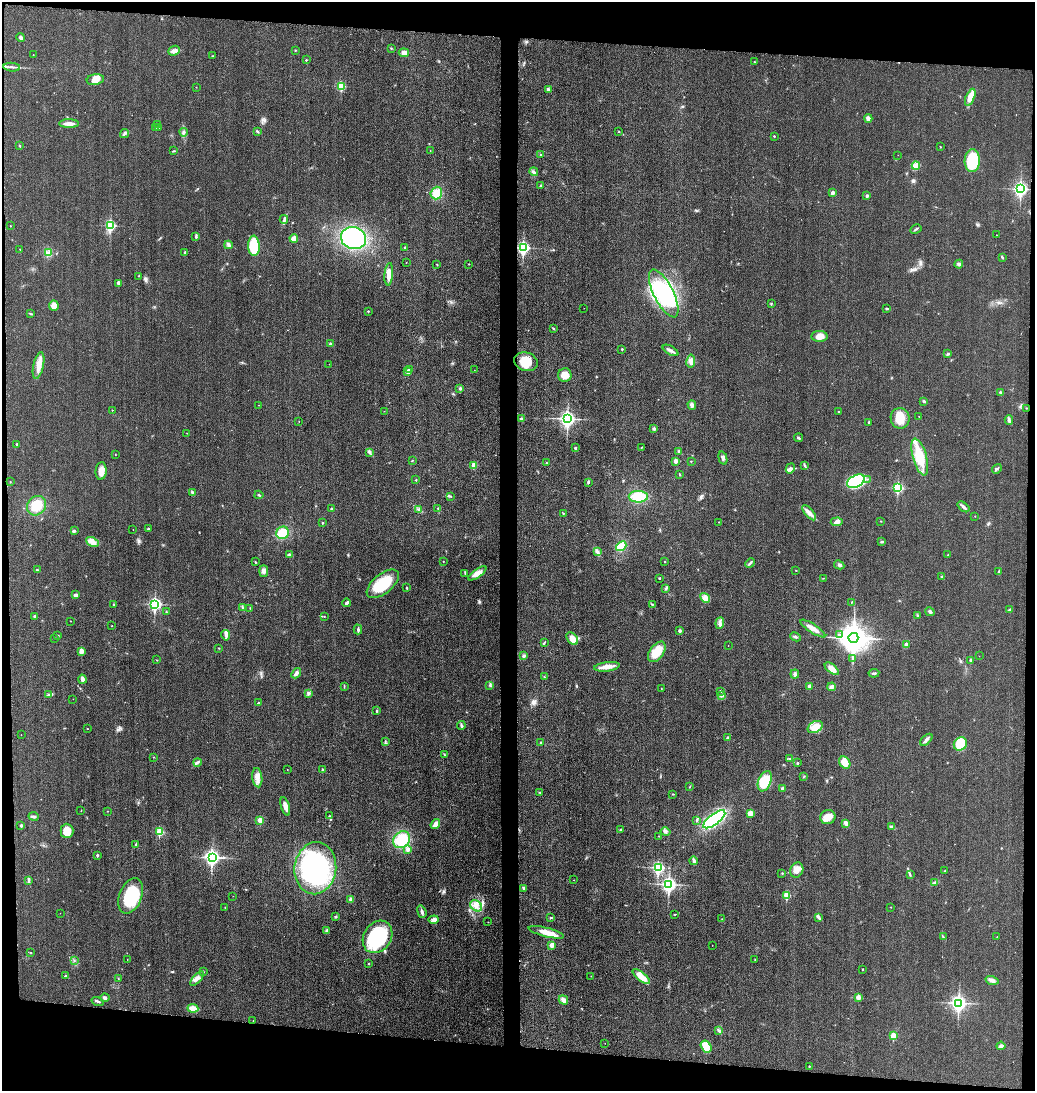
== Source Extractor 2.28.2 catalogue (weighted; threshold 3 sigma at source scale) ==
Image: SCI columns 157-4287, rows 20-4372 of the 4402 x 4385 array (HDU 1 of 3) = the unmasked area's bounding box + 8 px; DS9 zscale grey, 4 x 4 block average (1 PNG px = mean of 4 x 4 image px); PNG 1037 x 1093 px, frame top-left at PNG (2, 2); each listed source drawn as its Kron ellipse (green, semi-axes under 4 px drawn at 4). Shown black and unused: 10% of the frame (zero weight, under 3 of 4 exposures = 2% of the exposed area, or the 3 px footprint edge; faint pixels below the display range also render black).
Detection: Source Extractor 2.28.2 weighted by HDU 2 'WHT'. Background 0.0332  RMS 0.006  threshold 0.0269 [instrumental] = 3 sigma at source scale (4.5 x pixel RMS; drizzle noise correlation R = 1.50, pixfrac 1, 0.05/0.05 arcsec/px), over >= 5 px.
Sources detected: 354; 1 too faint to see at this stretch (4 x 4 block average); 1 inside a brighter object's white glare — neither listed nor drawn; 5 coinciding with a brighter row at this scale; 11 inside a brighter listed object's ellipse — not listed separately; the other 336 listed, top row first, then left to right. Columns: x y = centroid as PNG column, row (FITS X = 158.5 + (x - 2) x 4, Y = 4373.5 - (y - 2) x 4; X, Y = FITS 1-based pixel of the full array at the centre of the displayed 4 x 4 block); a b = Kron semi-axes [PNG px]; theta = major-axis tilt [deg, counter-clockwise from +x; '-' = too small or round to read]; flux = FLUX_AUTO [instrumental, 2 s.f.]
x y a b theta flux
21 37 4 3 - 7.5
391 48 2 2 - 2.1
295 50 3 2 - 2.3
174 51 6 4 23 13
404 53 5 4 - 15
33 55 2 2 - 0.98
212 56 2 2 - 1.4
306 60 2 2 - 4.6
754 62 2 2 - 1.5
12 67 8 2 -6 8.7
95 80 9 5 9 30
341 86 2 2 - 180
196 87 2 2 - 1.1
548 89 3 2 - 6.1
970 97 9 4 67 39
868 118 4 3 - 16
69 124 10 3 -1 21
158 125 2 2 - 1.3
155 127 3 2 - 2.4
158 127 2 2 - 1.7
257 131 3 2 - 3.8
184 132 4 2 - 3.8
619 132 2 2 - 1.8
124 134 5 2 - 6
774 136 2 2 - 4.3
19 145 3 2 - 1.7
940 146 2 2 - 1.3
173 151 4 2 - 2.9
430 151 2 2 - 0.91
541 154 2 2 - 3.2
898 155 2 2 - 0.81
972 161 11 7 89 150
916 165 4 3 - 11
534 172 4 3 - 6.4
541 185 2 2 - 7.6
1021 189 3 3 - 940
436 193 6 5 - 53
833 193 2 2 - 32
867 196 2 2 - 15
284 219 4 2 - 5.8
10 226 2 2 - 2.5
110 226 3 2 - 410
916 229 6 2 30 4.7
996 235 2 2 - 0.77
196 237 4 2 - 4.3
294 238 4 3 - 23
353 238 13 11 -15 360
228 245 4 2 - 5.7
254 246 10 6 -87 150
405 248 2 2 - 3.5
523 248 3 2 - 640
20 249 2 2 - 1.2
185 252 2 2 - 9.2
48 253 4 3 - 8.1
1002 257 3 2 - 2.7
406 262 2 2 - 1.1
437 264 2 2 - 1.4
468 264 2 2 - 1.5
959 264 4 3 - 5.9
389 274 11 4 85 32
138 276 2 2 - 1.4
118 283 2 2 - 30
664 293 26 10 -63 290
771 304 2 2 - 3.1
54 305 5 5 - 27
584 308 2 2 - 0.81
887 309 3 2 - 3.1
368 311 2 2 - 4.4
30 313 3 2 - 2.7
553 328 3 2 - 2.7
820 336 8 5 -3 27
330 344 4 2 - 4.8
622 349 2 2 - 6.7
670 350 9 3 -30 12
948 354 3 2 - 4.1
691 361 6 4 81 16
526 362 12 9 -18 56
329 364 2 2 - 0.72
39 365 13 5 77 32
409 369 3 2 - 3.9
474 370 2 2 - 0.83
408 372 2 2 - 42
565 375 7 6 - 38
460 388 3 3 - 6.3
1000 393 3 2 - 4.8
924 401 3 2 - 4.3
259 405 2 2 - 0.87
692 405 5 3 - 12
1026 408 2 2 - 1.7
112 410 2 2 - 1.9
384 411 2 2 - 0.75
838 411 2 2 - 3.1
919 416 2 2 - 0.97
900 418 10 9 - 58
521 419 2 2 - 13
568 419 3 3 - 1200
1009 420 5 3 - 8.4
299 421 2 2 - 1
869 422 2 2 - 9.2
654 429 2 2 - 18
187 433 2 2 - 0.96
799 438 4 2 - 3.6
17 444 2 2 - 7
575 448 2 2 - 4.9
641 448 2 2 - 1.8
678 451 2 2 - 3.2
369 452 4 2 - 4.6
115 455 2 2 - 1.3
920 457 19 7 -74 100
723 458 7 3 -75 9.9
412 460 2 2 - 1.8
676 461 2 2 - 37
691 461 2 2 - 3.2
547 463 2 2 - 1.6
474 465 2 2 - 67
805 466 4 2 - 3.6
790 468 5 3 - 8.6
997 469 5 2 - 4.3
101 471 9 5 86 24
680 475 2 2 - 1.7
867 479 2 2 - 1.3
416 480 2 2 - 5
856 481 9 6 30 140
10 482 2 2 - 1.2
588 482 3 2 - 5.8
898 488 3 2 - 370
192 493 2 2 - 1.7
259 495 4 2 - 4
451 496 2 2 - 1.6
638 497 9 6 1 95
36 506 10 9 - 71
963 507 7 2 -38 8.4
438 508 3 2 - 2.3
331 509 3 2 - 3.1
418 510 4 2 - 3.3
563 513 2 2 - 2.6
809 513 9 4 -49 22
975 516 2 2 - 0.76
880 521 2 2 - 1.6
719 522 2 2 - 1.5
837 522 6 3 4 13
322 523 2 2 - 7.6
133 529 2 2 - 0.93
148 529 2 2 - 10
74 531 4 2 - 4.4
283 533 6 6 - 74
92 542 6 4 -27 28
882 542 3 2 - 3.6
621 546 5 4 - 69
597 552 4 2 - 5.8
289 555 3 3 - 5.8
948 555 2 2 - 3.7
443 561 2 2 - 2.5
255 562 2 2 - 2.3
665 562 2 2 - 3.1
750 563 5 2 - 5.5
839 565 5 2 - 6.7
37 570 3 2 - 3.5
796 570 2 2 - 1.2
264 571 6 4 90 12
998 572 3 2 - 5.5
465 573 3 2 - 2.1
477 573 10 4 36 27
942 577 3 2 - 5.2
659 578 2 2 - 2.4
823 578 2 2 - 1.1
383 584 19 9 39 120
406 588 2 2 - 2.3
666 588 4 2 - 3.8
76 595 4 3 - 9.3
705 598 5 4 - 18
852 602 2 2 - 1.6
347 603 4 2 - 10
113 604 2 2 - 4.5
155 604 3 2 - 660
652 604 2 2 - 1.7
243 607 4 2 - 5.3
250 608 2 2 - 1.1
1010 610 3 2 - 3.9
166 612 2 2 - 1.8
930 612 5 2 - 7
917 615 2 2 - 4.9
34 616 3 2 - 3
324 616 2 2 - 1.8
71 621 2 2 - 1.7
720 623 6 3 84 9.8
112 626 2 2 - 1.9
358 629 5 2 - 5.8
813 629 14 3 -33 32
680 631 2 2 - 15
226 635 5 3 - 12
839 635 2 2 - 7.9
58 636 3 2 - 2.4
795 637 5 2 - 4.6
55 638 2 2 - 0.85
853 638 5 5 - 6100
572 639 7 5 -50 31
544 643 3 2 - 3.6
906 644 2 2 - 28
728 645 2 2 - 0.86
219 648 2 2 - 1.2
81 651 4 3 - 21
657 652 12 7 54 75
524 656 3 3 - 6
979 656 2 2 - 0.69
853 658 2 2 - 2.3
157 660 2 2 - 1.2
971 660 2 2 - 13
607 667 13 4 8 30
832 669 8 4 -39 28
296 673 5 3 - 11
874 673 5 2 - 5.7
795 674 4 3 - 8.1
544 677 2 2 - 2.3
82 679 4 3 - 13
490 686 3 3 - 4.6
810 686 3 3 - 12
344 687 2 2 - 1.5
832 687 4 3 - 12
661 689 2 2 - 1.2
720 692 2 2 - 1.8
308 693 4 3 - 6
48 695 2 2 - 2.3
722 696 3 2 - 4.6
73 699 2 2 - 0.84
258 703 2 2 - 8
377 711 2 2 - 8.8
461 725 4 2 - 5.4
815 727 8 5 30 38
87 729 2 2 - 1.1
21 734 2 2 - 0.45
728 738 3 3 - 5.5
926 740 7 3 44 9.5
385 742 4 2 - 3.7
540 742 3 2 - 2.6
960 744 7 6 - 98
444 755 2 2 - 2.4
153 757 2 2 - 1.6
789 758 2 2 - 1.6
197 762 4 2 - 5.3
845 762 6 5 - 45
798 763 2 2 - 7.9
287 769 2 2 - 0.65
323 769 2 2 - 2.7
804 776 2 2 - 1.2
257 778 9 5 -83 22
765 781 10 6 69 86
690 786 2 2 - 1.7
782 789 2 2 - 3.4
540 792 2 2 - 2.1
673 794 2 2 - 2
285 806 9 3 -73 27
81 811 2 2 - 1.3
107 811 2 2 - 1.2
750 813 4 3 - 25
34 816 5 3 - 6.5
330 816 3 2 - 2.5
828 817 7 7 - 40
714 819 13 5 37 350
260 820 2 2 - 65
697 820 4 2 - 4.4
846 823 4 3 - 13
435 824 5 3 - 23
21 826 2 2 - 15
892 827 3 3 - 5.4
620 830 2 2 - 3.5
67 831 7 6 - 45
159 832 2 2 - 180
665 832 5 3 - 8.4
659 836 2 2 - 2
402 840 9 7 42 130
136 844 2 2 - 1.9
408 849 2 2 - 21
97 855 2 2 - 9.3
212 857 3 3 - 1100
694 861 4 2 - 14
315 868 26 21 83 480
658 868 3 2 - 490
797 870 8 6 63 23
945 871 2 2 - 2.7
782 873 2 2 - 2.3
910 875 3 2 - 2.4
29 880 3 2 - 3.3
574 880 2 2 - 0.74
934 883 2 2 - 2.8
669 884 3 3 - 1000
524 888 4 2 - 5.4
787 895 2 2 - 130
131 896 18 11 68 200
233 896 2 2 - 0.67
351 899 3 3 - 11
476 906 6 5 - 21
225 907 2 2 - 1.5
891 907 2 2 - 2.4
422 912 6 2 -70 7.6
60 913 2 2 - 0.47
675 914 2 2 - 2.1
335 917 2 2 - 5.5
819 917 4 2 - 5
551 918 3 2 - 2.9
722 919 2 2 - 1.4
434 920 5 4 - 15
488 922 2 2 - 1.5
326 930 2 2 - 8.2
546 932 18 4 -14 41
377 937 17 13 57 270
943 937 3 2 - 2.4
997 937 2 2 - 1.6
552 945 3 3 - 18
712 945 2 2 - 0.82
31 953 2 2 - 1.4
127 959 2 2 - 1
755 960 2 2 - 1.9
74 961 2 2 - 1
369 964 2 2 - 3.1
862 969 2 2 - 2.1
203 971 3 2 - 2
65 976 2 2 - 8.4
591 976 2 2 - 0.61
641 976 10 4 -40 45
118 978 2 2 - 1.2
197 979 9 3 47 15
992 980 6 3 -16 13
858 997 3 3 - 14
105 998 4 3 - 6.4
563 1000 5 4 - 14
98 1001 6 2 -18 5.1
959 1003 3 3 - 1200
193 1008 5 3 - 40
253 1020 2 2 - 1.4
719 1030 4 2 - 5.9
893 1036 2 2 - 110
605 1043 2 2 - 0.84
706 1046 6 5 - 71
1001 1046 4 3 - 10
809 1066 2 2 - 3.1
Diffuse or blended objects may show on this block-average render without a row.